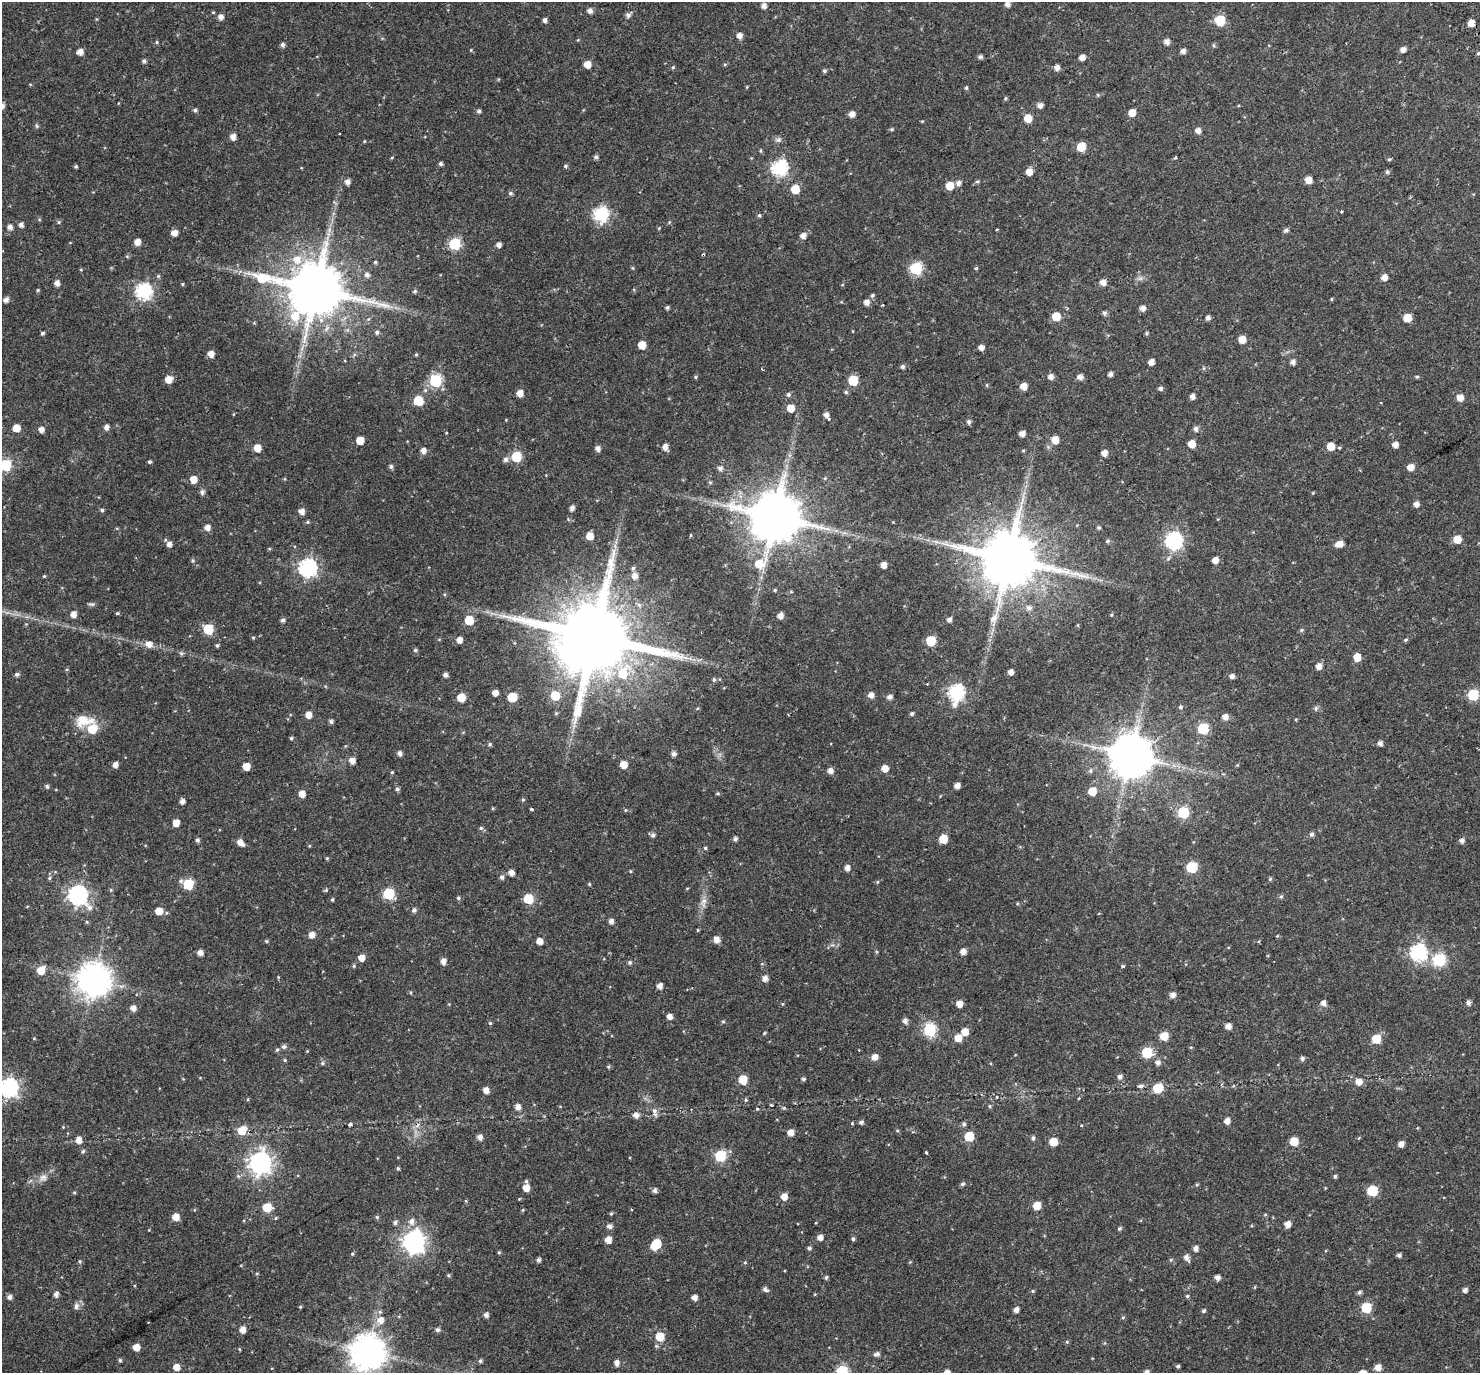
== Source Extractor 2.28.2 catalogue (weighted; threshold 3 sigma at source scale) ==
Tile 10 of 4 x 4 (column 2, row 3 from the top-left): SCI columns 1546-3023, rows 1589-2959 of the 6051 x 5978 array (HDU 1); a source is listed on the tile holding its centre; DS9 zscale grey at full resolution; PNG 1482 x 1375 px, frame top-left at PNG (2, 2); no overlay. Shown black and unused: <1% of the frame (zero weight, under 2 of 3 exposures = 5% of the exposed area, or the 3 px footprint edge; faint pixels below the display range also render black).
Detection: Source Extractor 2.28.2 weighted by HDU 2 'WHT'; one run over the whole footprint, this tile lists its part. Background 0.0628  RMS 0.0047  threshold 0.0209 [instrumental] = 3 sigma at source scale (4.5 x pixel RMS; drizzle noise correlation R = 1.50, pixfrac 1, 0.0396/0.0396 arcsec/px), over >= 5 px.
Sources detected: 466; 2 cosmic-ray / hot-pixel residue — not listed; the other 464 listed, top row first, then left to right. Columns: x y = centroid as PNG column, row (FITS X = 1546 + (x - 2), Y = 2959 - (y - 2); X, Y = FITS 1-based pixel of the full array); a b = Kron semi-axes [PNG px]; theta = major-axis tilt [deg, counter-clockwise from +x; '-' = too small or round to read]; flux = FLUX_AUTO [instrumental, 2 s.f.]
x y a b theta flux
1007 4 5 5 - 2.2
764 6 5 5 - 2.3
590 11 5 5 - 2.2
628 15 6 5 - 1.6
220 17 6 5 - 2.3
545 20 4 4 - 1.5
1220 20 6 6 - 23
1471 23 5 5 - 4.5
739 35 6 5 - 2.6
578 40 4 4 - 0.36
1167 41 5 5 - 2.4
157 42 5 4 - 0.5
282 45 5 5 - 1.2
1214 45 6 4 -90 0.55
1403 49 5 4 - 2.4
471 50 4 4 - 0.41
1183 51 5 5 - 1.8
80 52 5 5 - 3.2
1478 53 5 4 - 0.71
980 57 5 4 - 1.2
1082 57 5 4 - 2.8
144 61 5 5 - 1
587 64 5 5 - 5.8
725 64 5 4 - 0.51
673 67 5 4 - 0.49
1057 68 5 5 - 2.4
824 71 5 4 - 0.79
966 88 5 4 - 0.65
1005 98 5 4 - 0.56
1040 105 5 5 - 2.2
195 110 5 4 - 0.94
479 111 5 5 - 0.89
1132 113 5 5 - 5.2
852 114 5 5 - 2.7
1028 118 5 5 - 8
922 121 4 3 - 0.41
37 126 6 5 - 0.65
892 129 5 4 - 0.56
1198 130 5 5 - 2.4
340 133 3 3 - 0.53
233 137 5 5 - 3
778 140 9 7 8 1.4
364 141 4 4 - 0.35
1081 147 6 6 - 12
392 157 5 3 - 0.37
596 157 5 5 - 1
1175 157 4 3 - 0.82
1389 159 5 4 - 0.59
440 164 4 4 - 0.98
76 166 4 4 - 0.6
565 166 6 4 16 0.73
780 168 7 7 - 96
1029 172 5 5 - 4.2
1387 172 5 5 - 0.86
1308 180 5 5 - 4.3
977 181 6 5 - 0.71
347 182 5 5 - 2.1
958 183 6 6 - 1.8
950 186 6 6 - 8.1
795 189 6 5 - 9.9
510 193 6 5 - 0.93
1341 211 3 3 - 1.3
601 214 7 7 - 86
759 215 5 5 - 0.74
59 222 5 4 - 0.62
21 225 5 5 - 1.8
10 227 5 5 - 2.3
659 228 4 3 - 0.37
997 229 4 2 - 0.28
329 230 7 4 72 1.3
1286 230 5 5 - 1.2
174 233 5 5 - 3.2
803 236 6 6 - 2.5
137 242 5 5 - 3.5
455 244 6 6 - 39
499 245 4 4 - 2
297 259 11 10 - 5.7
375 262 3 3 - 1.2
633 268 6 3 -70 0.42
916 268 6 6 - 46
976 268 4 4 - 0.55
367 275 7 6 - 1.5
158 276 6 5 - 0.63
1384 277 5 5 - 3.3
1140 278 7 5 0 1.1
1103 282 6 5 - 3.2
57 283 5 5 - 2.4
183 284 5 3 - 0.42
316 289 19 15 -1 3100
38 290 4 4 - 0.51
144 291 7 7 - 95
415 291 5 4 - 0.78
872 295 6 5 - 0.8
1331 299 5 3 - 0.39
6 300 5 5 - 2.1
866 302 6 6 - 2.6
667 307 4 4 - 0.75
1143 308 5 5 - 2.5
1104 313 6 6 - 0.92
1056 316 6 5 - 11
1208 318 4 4 - 1.7
1407 318 6 5 - 9.9
377 332 6 5 - 0.84
43 333 4 4 - 0.76
1147 333 6 4 90 0.56
1242 339 5 5 - 6.4
642 345 5 5 - 7
981 348 5 4 - 2.7
211 354 5 5 - 3.4
416 354 4 4 - 0.51
354 355 6 4 19 0.64
344 361 3 2 - 0.46
1151 362 5 5 - 2.9
1293 362 5 5 - 2
902 366 5 5 - 1.1
1204 368 6 4 90 0.55
762 369 4 2 - 0.3
1110 374 4 4 - 1.6
1050 376 5 5 - 2.3
695 377 5 4 - 0.51
1080 377 5 5 - 2.5
1417 377 5 4 - 0.57
168 379 6 5 - 5.2
853 380 6 6 - 18
435 381 7 6 - 43
987 385 6 4 -90 0.43
1024 386 5 5 - 4.7
1160 388 5 4 - 1.2
425 390 6 5 - 0.95
846 392 5 5 - 0.67
520 393 5 5 - 4.2
788 395 5 5 - 0.96
1192 396 5 5 - 1.9
1460 398 6 6 - 4
418 401 6 6 - 17
790 408 6 5 - 5.7
826 415 4 4 - 2.1
829 419 3 3 - 1.2
969 422 5 5 - 1.1
106 427 5 5 - 2
16 428 5 5 - 6.7
41 429 5 5 - 2.3
1195 429 6 5 - 1.5
446 433 3 3 - 0.78
1022 433 5 4 - 2.7
360 440 5 5 - 7.1
1055 440 6 5 - 5.9
1192 444 5 5 - 5.9
1395 444 5 5 - 2.6
1330 446 5 5 - 7.6
665 447 7 5 -70 2.5
257 448 6 5 - 6
598 448 5 5 - 2.1
1339 448 4 4 - 0.58
423 450 6 5 - 2.3
1023 450 5 3 - 0.4
1104 453 5 5 - 3.1
516 457 6 6 - 22
505 459 6 6 - 1.6
149 462 4 4 - 0.8
5 465 6 6 - 36
391 466 5 5 - 0.99
1411 467 6 5 - 4
720 468 6 6 - 1.6
825 478 5 4 - 0.47
193 479 6 5 - 5.1
710 482 5 5 - 0.59
202 492 6 6 - 1.4
1416 504 5 5 - 2.4
572 508 6 5 - 1.8
102 510 5 4 - 0.84
302 511 6 5 - 2.5
775 517 16 14 58 2600
308 522 5 4 - 0.58
207 527 6 6 - 2.4
1098 527 5 5 - 0.7
836 531 7 4 -18 1.1
590 536 6 5 - 5.7
1457 539 6 5 - 7.2
1174 540 7 7 - 130
1107 541 5 5 - 0.83
936 542 9 4 -9 1.4
169 544 5 5 - 2
1339 544 8 5 12 4
1009 559 17 15 18 3700
1215 560 5 5 - 3.3
193 561 5 5 - 0.68
884 565 5 4 - 3
308 568 7 7 - 130
633 568 6 5 - 0.82
44 576 4 4 - 0.43
635 576 6 6 - 2.7
775 590 5 4 - 0.54
791 592 5 3 - 0.43
91 604 9 5 -9 0.86
1029 608 8 7 - 2
117 613 4 4 - 0.55
73 614 5 5 - 3.3
1111 615 5 4 - 0.43
780 616 5 5 - 2.6
949 619 5 5 - 1.6
283 620 5 5 - 1.1
469 620 6 5 - 13
208 629 6 6 - 24
1301 630 6 5 - 0.69
595 637 24 20 27 6600
253 638 4 4 - 0.45
459 640 5 5 - 3.2
1406 640 5 5 - 0.67
931 641 6 6 - 16
149 644 8 7 - 3.3
217 645 4 4 - 0.82
415 650 5 4 - 0.71
181 653 6 6 - 0.83
1357 657 6 5 - 6.1
1319 666 5 5 - 3
1011 672 5 4 - 2.5
17 674 5 5 - 1.1
445 675 4 4 - 1.5
1232 676 5 5 - 1.8
714 679 5 4 - 0.83
495 693 5 5 - 3
956 693 8 7 - 99
871 695 6 5 - 2.4
1473 695 6 6 - 31
555 696 6 6 - 13
461 697 6 5 - 9.1
512 697 6 6 - 13
890 697 5 5 - 1.7
1180 707 6 5 - 0.87
1316 708 7 5 84 0.83
556 713 5 5 - 0.53
912 714 5 4 - 0.88
308 715 6 5 - 3.6
1225 717 6 5 - 2.7
84 721 25 14 5 9.3
331 721 5 5 - 1
1203 728 6 6 - 27
92 729 7 7 - 10
291 738 4 4 - 0.7
1380 743 5 5 - 1.8
490 744 5 5 - 0.76
399 753 5 5 - 1.8
674 754 5 5 - 1.7
1131 756 12 12 - 1700
352 761 6 5 - 3.2
115 765 5 4 - 2.4
623 765 5 5 - 5.4
1237 765 4 4 - 0.4
246 766 5 5 - 6.3
885 768 5 5 - 4.3
830 771 5 5 - 2.4
1090 771 7 6 - 1.1
392 772 4 4 - 0.48
957 785 5 4 - 2.8
47 786 5 5 - 1
397 789 5 5 - 0.96
1092 791 6 6 - 7.9
718 793 5 4 - 0.56
302 794 5 5 - 4
523 800 5 4 - 0.56
182 801 5 4 - 2
531 809 3 3 - 3.6
625 810 5 3 - 0.44
1183 812 6 6 - 29
176 823 5 5 - 4.3
481 828 6 5 - 0.75
1312 834 5 5 - 1.1
653 835 6 5 - 1.1
735 839 5 5 - 1.2
943 839 6 5 - 11
198 840 5 4 - 1.1
1462 840 5 5 - 1.8
240 842 7 5 -41 3.6
309 846 4 3 - 0.35
705 848 4 4 - 0.61
327 858 5 4 - 0.52
1191 867 6 6 - 31
847 868 6 5 - 2.1
630 871 4 4 - 0.4
511 873 5 5 - 2.7
502 877 6 5 - 1.3
49 878 6 4 29 0.72
1270 879 5 5 - 0.63
877 882 5 4 - 0.47
188 884 7 6 - 22
589 884 4 4 - 0.48
111 890 5 5 - 0.54
326 890 5 4 - 0.66
388 894 6 6 - 33
78 895 8 8 - 190
1281 896 6 5 - 0.7
458 898 5 5 - 0.71
528 899 6 6 - 19
332 900 5 3 - 0.63
703 902 15 8 88 3
414 910 5 5 - 1.3
159 911 6 6 - 5.9
611 921 5 5 - 1.8
87 922 5 4 - 0.55
698 930 4 4 - 0.42
311 935 6 5 - 3.2
1277 936 5 3 - 0.38
716 940 6 6 - 3.1
266 941 5 4 - 0.58
540 941 5 5 - 4
963 951 5 5 - 2.9
876 952 4 4 - 0.5
1418 952 7 7 - 110
200 953 5 4 - 2.3
361 958 5 5 - 3.7
1439 960 6 6 - 51
443 961 6 5 - 2.6
630 962 5 5 - 0.85
354 966 5 4 - 0.64
1123 966 4 3 - 0.67
41 970 7 6 - 7
278 977 4 4 - 0.34
765 978 6 5 - 2.3
94 980 10 10 - 790
660 986 5 5 - 2.5
1173 995 5 5 - 2.3
1323 1003 6 5 - 2.2
1468 1003 5 5 - 1.6
449 1004 3 3 - 0.32
959 1004 5 5 - 4
133 1008 5 5 - 2.7
669 1016 5 5 - 2.6
905 1021 6 5 - 1.9
723 1022 5 4 - 0.53
490 1023 4 4 - 0.58
1228 1026 5 5 - 3.1
930 1030 7 6 - 45
965 1032 6 6 - 5
764 1033 4 3 - 0.55
1164 1036 5 5 - 8.2
34 1038 4 4 - 0.36
958 1038 6 6 - 5.1
1376 1039 6 6 - 13
284 1047 6 6 - 1.2
277 1050 5 4 - 0.65
307 1051 4 4 - 0.34
1147 1053 6 6 - 23
875 1057 6 5 - 3.3
1302 1058 5 5 - 1.3
285 1060 5 4 - 0.49
1158 1062 6 6 - 1.8
322 1063 5 4 - 0.68
608 1067 5 4 - 0.6
1120 1077 6 5 - 1.6
803 1079 4 4 - 0.92
743 1080 6 5 - 12
1359 1082 6 6 - 3.6
1140 1086 7 4 7 1.2
8 1088 8 7 - 170
1158 1088 6 6 - 14
486 1090 5 5 - 3
1079 1098 3 3 - 0.42
248 1099 5 3 - 0.37
745 1100 5 4 - 0.65
771 1105 4 3 - 0.45
990 1106 5 4 - 0.56
518 1107 5 5 - 2.8
784 1108 5 4 - 0.57
757 1109 4 4 - 0.49
655 1112 14 6 -81 1.9
636 1115 6 6 - 2.4
1227 1121 5 5 - 2.8
861 1122 5 5 - 1.1
852 1123 4 4 - 0.41
350 1124 5 4 - 0.66
964 1124 5 5 - 0.9
1417 1128 4 3 - 0.31
242 1130 7 6 - 8.4
897 1131 5 3 - 0.44
790 1132 5 5 - 3.5
969 1136 6 6 - 17
480 1137 5 5 - 2.3
1033 1138 5 4 - 1
1359 1138 5 3 - 0.34
78 1140 6 6 - 3.3
1294 1141 6 5 - 9.4
1053 1142 6 5 - 8.9
1401 1144 5 4 - 2.9
83 1151 6 5 - 0.78
926 1152 3 3 - 1.2
720 1156 6 6 - 36
260 1163 8 8 - 290
398 1168 4 3 - 0.68
1335 1176 5 4 - 0.76
43 1177 12 10 33 2.6
526 1181 5 4 - 0.61
962 1184 6 5 - 0.96
1197 1184 5 4 - 0.5
526 1188 6 5 - 4.5
654 1190 5 4 - 1.5
1372 1191 6 6 - 26
74 1193 5 3 - 0.46
784 1197 6 5 - 4
466 1201 5 3 - 0.42
1037 1205 6 5 - 7.5
267 1207 6 6 - 12
523 1210 5 3 - 0.46
611 1214 4 4 - 0.53
1265 1215 5 3 - 0.41
176 1217 6 6 - 4.9
377 1217 6 5 - 0.65
276 1218 5 4 - 0.47
411 1221 8 7 - 2.5
395 1223 5 5 - 1.2
1288 1224 5 5 - 3.4
610 1226 6 5 - 1.7
1120 1228 5 4 - 0.76
820 1237 5 5 - 2.6
853 1239 5 4 - 0.89
608 1240 5 5 - 4.1
414 1242 9 8 - 280
656 1244 8 6 50 16
809 1248 5 5 - 1
1195 1248 5 5 - 2.2
499 1252 4 4 - 0.52
352 1254 4 4 - 0.48
1399 1255 4 4 - 1.2
1186 1257 8 5 -63 2.4
538 1260 4 4 - 1.4
1171 1260 6 5 - 0.6
80 1261 5 5 - 0.66
745 1262 4 4 - 0.5
448 1275 5 4 - 0.59
826 1277 5 4 - 0.82
1217 1277 5 5 - 2.2
1255 1287 5 3 - 0.37
765 1289 7 5 -34 1.3
1465 1290 5 4 - 1.7
1033 1291 5 4 - 0.56
1359 1292 5 5 - 0.92
56 1294 6 5 - 1.8
1187 1296 5 4 - 0.59
9 1297 5 5 - 1.8
695 1298 5 5 - 2
76 1306 9 7 83 1.5
300 1307 4 3 - 0.47
1366 1308 6 6 - 22
1016 1310 5 4 - 2.2
1204 1311 5 4 - 0.81
380 1312 6 5 - 0.78
486 1315 5 4 - 1.7
1123 1317 5 4 - 0.53
380 1320 7 7 - 3.5
242 1330 6 5 - 3.2
437 1330 5 5 - 1.2
660 1337 6 6 - 12
1067 1342 5 4 - 0.49
136 1347 5 5 - 4.7
239 1349 4 4 - 0.45
367 1352 10 10 - 920
877 1354 7 5 23 1.4
120 1360 4 4 - 0.71
480 1361 5 4 - 0.89
616 1363 5 5 - 2.3
1178 1366 4 4 - 0.82
176 1367 5 5 - 4.2
1378 1367 6 5 - 3.6
842 1371 6 6 - 39
Isophote crosses this tile's border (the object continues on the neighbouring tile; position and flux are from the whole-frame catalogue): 5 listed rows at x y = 1478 53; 5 465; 8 1088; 367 1352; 842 1371